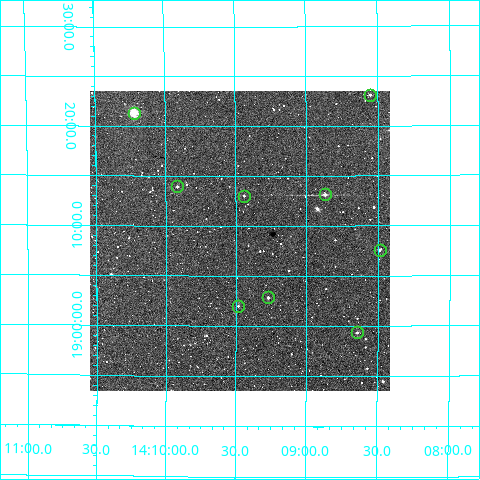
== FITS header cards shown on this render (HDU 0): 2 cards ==
NAXIS1  =                  300
NAXIS2  =                  300

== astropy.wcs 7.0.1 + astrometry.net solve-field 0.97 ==
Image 300 x 300 px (HDU 0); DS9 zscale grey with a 90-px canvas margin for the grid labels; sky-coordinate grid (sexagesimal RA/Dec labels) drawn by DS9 from the SOLVED WCS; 9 Tycho-2 reference stars matched to detected sources circled (green)
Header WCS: RA---TAN/DEC--TAN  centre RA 14:09:28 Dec +19:09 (212.37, +19.14 deg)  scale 6 arcsec/px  FOV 30.0' x 30.0'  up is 0 deg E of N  parity normal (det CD < 0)
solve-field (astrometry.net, Tycho-2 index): VERIFIED the header's WCS against the Tycho-2 star catalogue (verified at 2 index scales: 9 matches each, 0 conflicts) and refined it, rather than solving blind
Solved WCS: RA---TAN-SIP/DEC--TAN-SIP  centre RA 14:09:28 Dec +19:09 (212.37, +19.14 deg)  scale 6.03 arcsec/px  FOV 30.2' x 30.0'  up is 0 deg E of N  parity normal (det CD < 0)
The solver's refit moves the header's centre by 2 arcsec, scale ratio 1.006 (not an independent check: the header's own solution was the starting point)
Tycho-2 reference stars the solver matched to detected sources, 9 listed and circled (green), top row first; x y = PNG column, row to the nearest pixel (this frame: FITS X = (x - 90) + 1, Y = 300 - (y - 91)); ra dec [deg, ICRS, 3 dp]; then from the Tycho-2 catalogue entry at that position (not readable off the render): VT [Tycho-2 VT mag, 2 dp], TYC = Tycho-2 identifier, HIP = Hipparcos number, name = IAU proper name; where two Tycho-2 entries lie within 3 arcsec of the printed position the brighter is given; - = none
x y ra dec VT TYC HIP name
370 95 212.138 +19.385 11.97 1471-847-1 - -
134 113 212.555 +19.355 8.83 1471-554-1 69214 -
177 186 212.478 +19.232 12.17 1471-654-1 - -
325 194 212.218 +19.219 11.35 1471-966-1 - -
244 196 212.360 +19.217 12.38 1471-63-1 - -
380 250 212.122 +19.126 12.23 1471-1006-1 - -
268 297 212.318 +19.048 11.82 1471-1100-1 - -
238 306 212.371 +19.033 12.23 1471-320-1 - -
357 332 212.161 +18.989 11.99 1471-787-1 - -